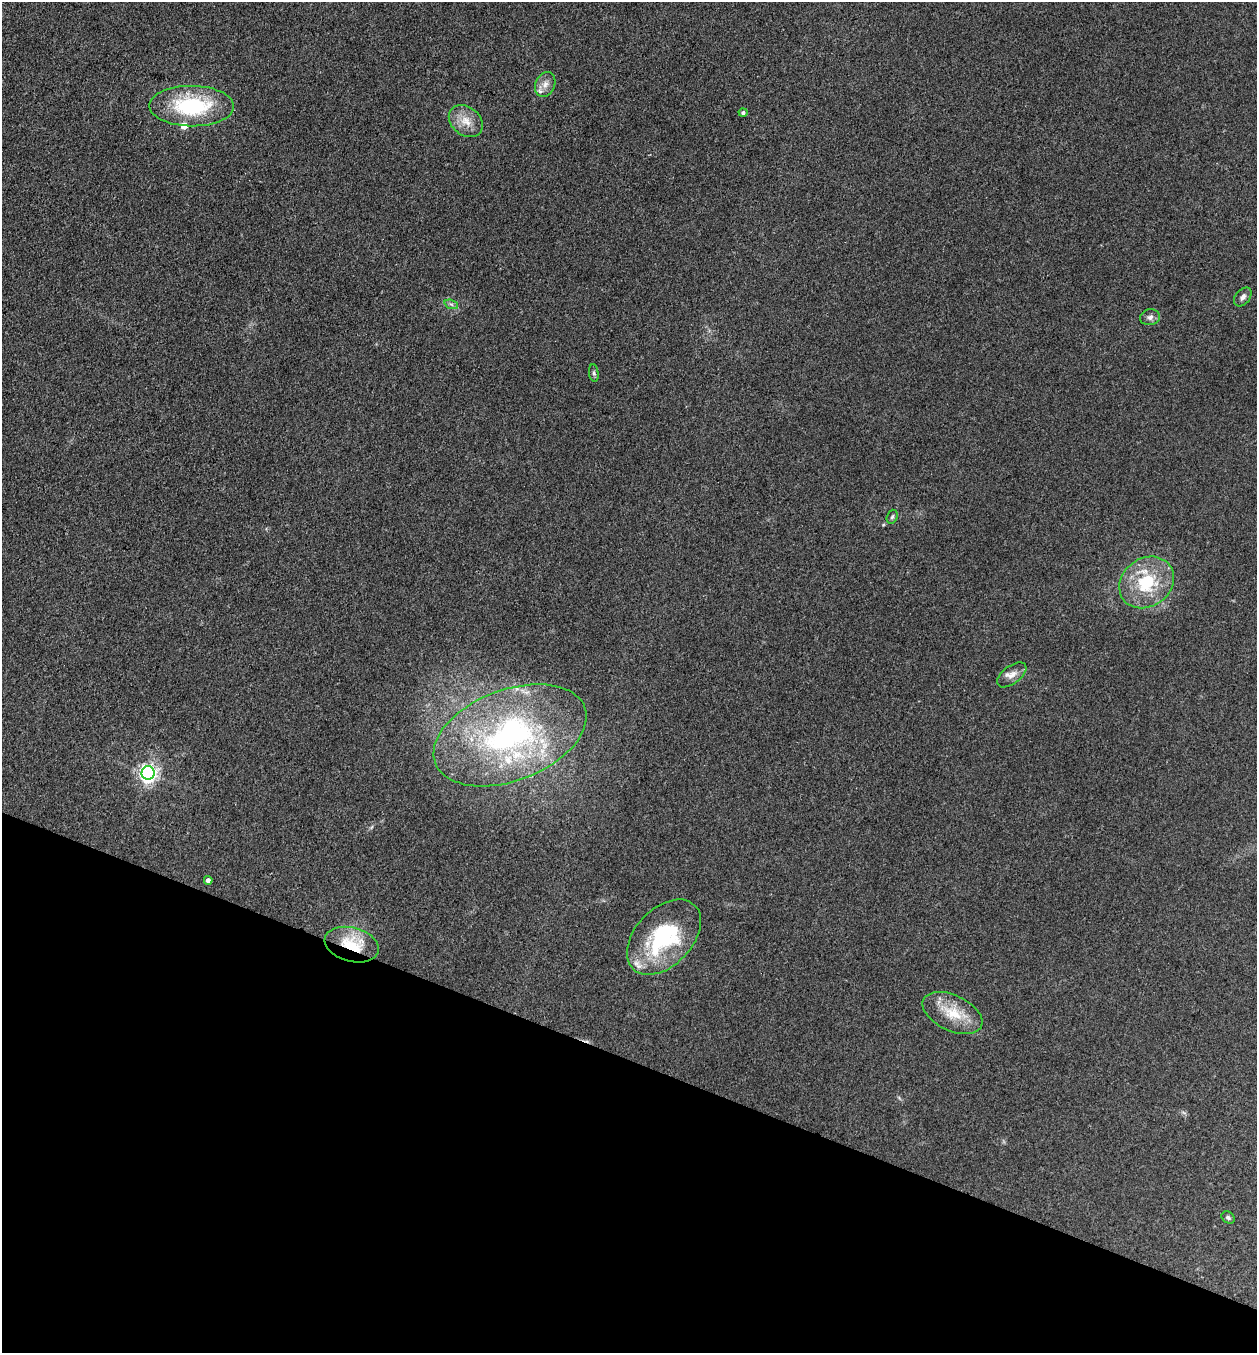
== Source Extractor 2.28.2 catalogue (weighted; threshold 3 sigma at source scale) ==
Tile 15 of 4 x 4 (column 3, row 4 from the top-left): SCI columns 2647-3901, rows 2-1352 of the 5422 x 5408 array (HDU 1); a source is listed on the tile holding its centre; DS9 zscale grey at full resolution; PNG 1259 x 1355 px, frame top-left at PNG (2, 2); each listed source drawn as its Kron ellipse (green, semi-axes under 4 px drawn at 4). Shown black and unused: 22% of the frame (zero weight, under 3 of 4 exposures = <1% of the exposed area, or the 3 px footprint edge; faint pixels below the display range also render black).
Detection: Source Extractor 2.28.2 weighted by HDU 2 'WHT'; one run over the whole footprint, this tile lists its part. Background 0.265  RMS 0.0092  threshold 0.0415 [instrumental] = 3 sigma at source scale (4.5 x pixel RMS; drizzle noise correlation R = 1.50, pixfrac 1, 0.05/0.05 arcsec/px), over >= 5 px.
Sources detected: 23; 5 inside a brighter listed object's ellipse — not listed separately; the other 18 listed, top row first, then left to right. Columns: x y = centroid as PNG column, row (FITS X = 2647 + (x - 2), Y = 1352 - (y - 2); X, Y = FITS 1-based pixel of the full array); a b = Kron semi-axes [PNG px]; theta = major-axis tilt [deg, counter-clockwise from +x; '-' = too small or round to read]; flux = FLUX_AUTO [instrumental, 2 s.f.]
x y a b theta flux
545 84 13 9 65 7.2
192 106 42 20 0 81
743 112 4 4 - 2.1
466 121 18 14 -38 14
1243 297 11 7 50 4.1
451 304 7 4 -19 2.2
1150 317 10 8 10 3.7
594 373 8 5 -82 2
892 517 7 5 71 1.8
1147 582 29 24 36 50
1012 675 17 9 36 7.2
510 735 80 45 21 210
148 773 6 6 - 420
208 880 4 4 - 4.7
664 937 44 28 46 94
352 945 28 17 -15 38
952 1013 32 18 -25 28
1228 1217 7 5 -39 1.9
Overlapping masked pixels (flux is a lower limit): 1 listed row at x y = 352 945